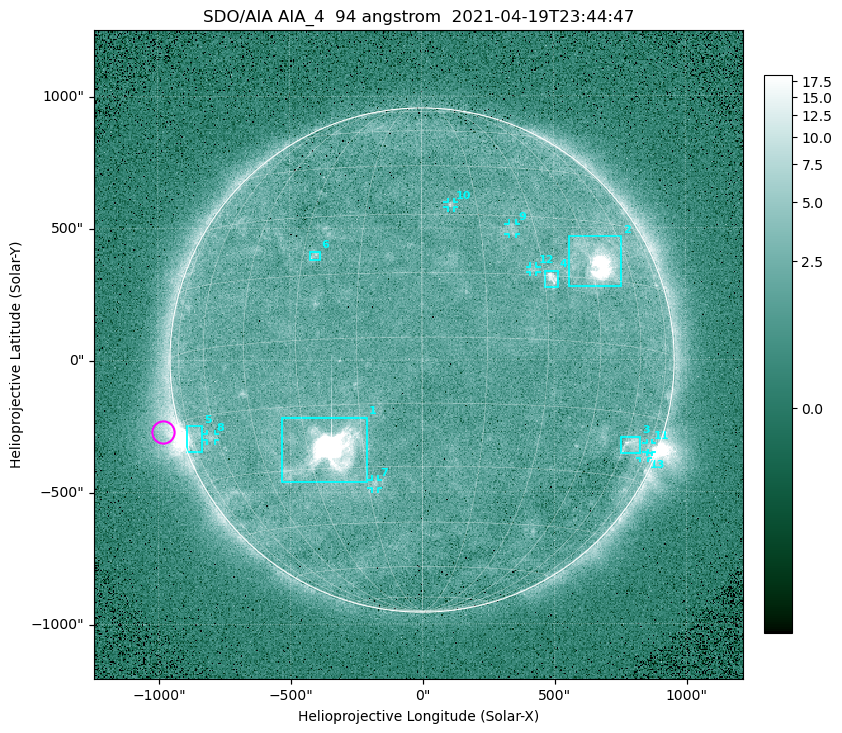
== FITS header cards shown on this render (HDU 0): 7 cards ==
TELESCOP= 'SDO/AIA '
INSTRUME= 'AIA_4   '
WAVELNTH=                   94
WAVEUNIT= 'angstrom'
DATE-OBS= '2021-04-19T23:44:47.12'
CTYPE1  = 'HPLN-TAN'
CTYPE2  = 'HPLT-TAN'

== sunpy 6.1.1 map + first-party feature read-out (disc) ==
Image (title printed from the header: SDO/AIA AIA_4  94 angstrom  2021-04-19T23:44:47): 512 x 512 px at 4.8 arcsec/px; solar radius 955 arcsec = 199 px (full disc in frame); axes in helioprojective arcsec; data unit not stated in the header (colour bar unlabelled)
Orientation: roll -0.138 deg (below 1 deg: not rotated)
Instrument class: DISC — disc imager (sunpy class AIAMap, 94 A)
Bright regions (active regions / flare kernels): reference = the median radial profile (limb darkening/brightening removed); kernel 5 px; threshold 5 sigma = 2.6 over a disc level ~1.82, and >= 1.15x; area >= 9 px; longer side >= 5 px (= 24 arcsec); searched inside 0.97 R_sun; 13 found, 13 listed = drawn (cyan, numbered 1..; 7 of them under ~33 arcsec drawn as corner ticks so the feature stays visible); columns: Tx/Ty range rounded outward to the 10 arcsec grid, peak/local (2 s.f.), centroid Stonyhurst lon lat
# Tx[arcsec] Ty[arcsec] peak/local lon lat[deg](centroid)
1 -540..-210 -460..-210 2183 -24 -26
2 560..760 280..470 47 +48 +19
3 750..830 -360..-290 4.4 +64 -22
4 460..520 270..340 6.7 +32 +14
5 -900..-830 -350..-250 6 -73 -19
6 -430..-380 380..410 3.2 -27 +20
7 -190..-170 -490..-450 3.1 -13 -34
8 -820..-780 -300..-280 2.8 -63 -20
9 330..360 470..520 2.8 +23 +26
10 100..130 580..600 3.1 +8 +33
11 850..870 -350..-310 2.9 +75 -22
12 410..440 330..360 2.6 +27 +16
13 820..860 -380..-350 2.2 +74 -24
Off-limb structures (1.02-1.3 R_sun): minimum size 50 px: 6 found; the strongest spans PA ~90..115 deg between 1.02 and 1.21 R_sun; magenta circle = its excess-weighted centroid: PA ~105 deg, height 1.07 R_sun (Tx ~-980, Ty ~-270 arcsec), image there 4.5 x the reference